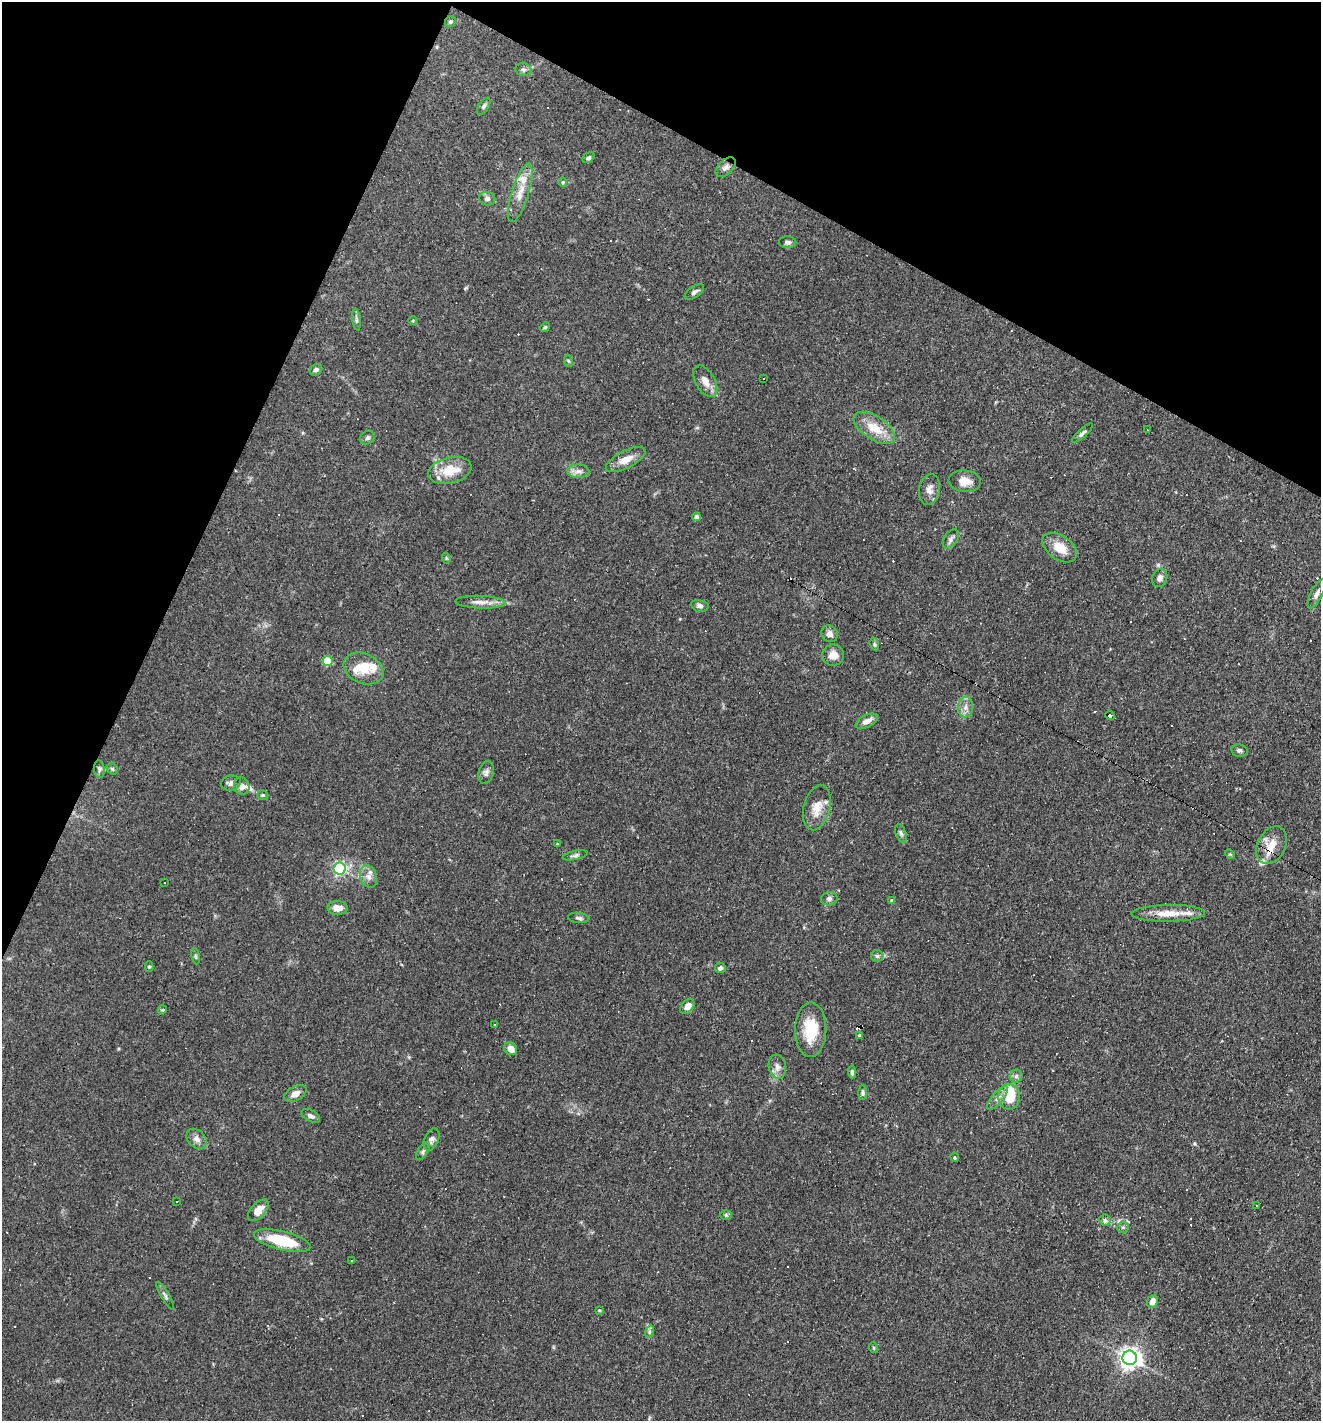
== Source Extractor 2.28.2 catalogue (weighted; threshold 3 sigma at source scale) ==
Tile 2 of 4 x 4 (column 2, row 1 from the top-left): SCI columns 1457-2775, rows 4258-5676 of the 5686 x 5676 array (HDU 1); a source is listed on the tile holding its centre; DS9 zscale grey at full resolution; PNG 1323 x 1423 px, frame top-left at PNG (2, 2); each listed source drawn as its Kron ellipse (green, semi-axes under 4 px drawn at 4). Shown black and unused: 23% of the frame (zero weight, under 3 of 4 exposures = <1% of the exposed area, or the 3 px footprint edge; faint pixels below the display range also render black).
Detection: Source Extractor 2.28.2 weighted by HDU 2 'WHT'; one run over the whole footprint, this tile lists its part. Background 0.0842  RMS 0.0052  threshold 0.0235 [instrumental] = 3 sigma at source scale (4.5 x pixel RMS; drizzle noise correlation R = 1.50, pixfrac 1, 0.05/0.05 arcsec/px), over >= 5 px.
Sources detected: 151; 1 inside a brighter object's white glare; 42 cosmic-ray / hot-pixel residue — neither listed nor drawn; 9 inside a brighter listed object's ellipse — not listed separately; the other 99 listed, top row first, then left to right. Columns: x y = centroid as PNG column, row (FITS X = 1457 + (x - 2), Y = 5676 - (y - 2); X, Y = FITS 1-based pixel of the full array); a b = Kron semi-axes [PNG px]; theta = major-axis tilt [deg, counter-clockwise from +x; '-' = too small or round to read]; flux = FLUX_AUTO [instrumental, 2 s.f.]
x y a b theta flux
450 22 6 5 - 0.89
523 69 8 6 -10 1.5
484 106 10 5 56 1.2
589 158 6 4 39 0.87
726 167 12 7 44 2.3
563 182 4 4 - 0.65
520 193 30 8 73 7.2
487 199 8 6 -12 1.7
788 242 9 6 0 1.5
694 292 11 5 35 1.7
356 319 11 4 -82 1.2
413 320 5 3 - 0.5
545 327 5 4 - 0.58
568 361 6 3 -70 0.66
316 370 7 5 33 1.5
763 379 3 3 - 1.8
705 381 17 9 -60 4.6
874 428 23 11 -32 11
1148 430 2 2 - 0.3
1082 433 13 4 42 1.5
367 438 7 6 - 1.2
626 460 22 8 27 6.1
450 470 22 13 13 13
578 471 11 6 0 2.4
965 481 16 10 -5 5.7
929 489 16 10 81 3.9
697 517 4 4 - 2.8
951 539 10 6 54 1.9
1060 548 19 12 -35 8.5
446 558 5 3 - 0.52
1160 578 9 7 70 2.4
1317 594 16 5 63 2.3
480 602 25 6 -2 4.2
700 606 9 5 -12 1.6
829 634 8 8 - 2.7
874 644 6 4 -73 0.81
833 655 11 10 - 4.1
328 661 5 5 - 17
363 668 21 15 -24 10
965 707 10 7 88 2.9
1110 715 5 4 - 5.9
867 721 12 6 26 3.5
1239 750 8 6 -9 1.5
99 769 9 5 -84 1.2
112 769 6 5 - 0.87
486 773 12 7 75 2
231 783 10 7 11 1.9
242 786 9 7 -63 2.8
263 795 6 4 -20 0.73
817 808 23 13 76 8.1
901 833 10 5 -71 1.3
557 843 3 3 - 1.7
1272 845 20 14 63 9
1230 854 5 4 - 0.56
575 855 12 4 13 1.4
340 869 6 6 - 91
368 877 11 8 -70 3
164 883 3 2 - 0.8
829 899 8 6 10 1.5
892 901 4 4 - 1.9
338 908 10 7 -2 4.3
1168 913 37 8 1 9.1
579 918 11 5 -7 1.4
196 956 8 4 -81 0.86
877 956 6 6 - 1.1
149 966 5 4 - 0.74
720 968 5 5 - 1.7
687 1006 8 6 50 3.8
162 1010 5 3 - 0.49
495 1025 3 3 - 1.2
811 1030 27 15 89 18
859 1035 3 3 - 0.71
511 1049 7 6 - 4.8
777 1067 12 8 -80 2.8
852 1072 7 3 -86 1.2
1016 1076 6 6 - 1.3
863 1093 7 4 88 0.92
295 1094 12 7 29 4
1009 1097 13 10 -88 15
997 1098 15 5 50 2.5
311 1116 10 5 -27 1.7
197 1139 11 8 -46 2.9
432 1139 12 7 66 2.2
423 1151 10 5 58 1.3
955 1157 5 3 - 0.56
177 1202 2 2 - 0.5
1256 1205 3 2 - 0.75
258 1210 13 7 48 5.7
726 1215 6 5 - 0.87
1105 1220 6 5 - 1.2
1123 1227 6 5 - 0.86
282 1241 29 9 -14 22
351 1261 3 2 - 0.48
165 1296 16 3 -59 1.4
1152 1301 7 5 66 3.3
599 1310 4 3 - 0.59
649 1332 6 4 72 0.78
874 1348 5 3 - 0.57
1130 1358 7 7 - 350
Overlapping masked pixels (flux is a lower limit): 2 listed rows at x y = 1110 715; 1272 845